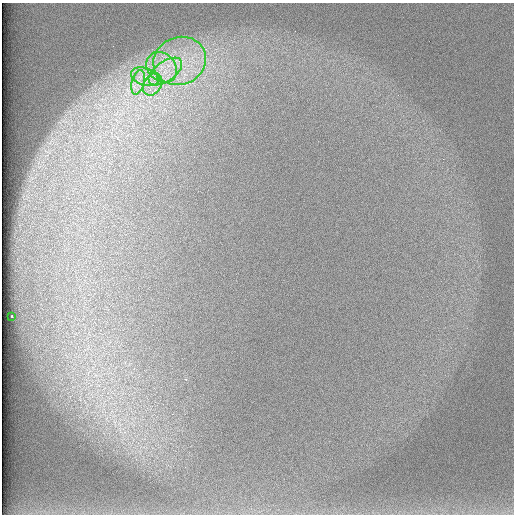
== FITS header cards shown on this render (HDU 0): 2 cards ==
NAXIS1  =                  512 /
NAXIS2  =                  512 /

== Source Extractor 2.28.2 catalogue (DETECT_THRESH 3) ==
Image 512 x 512 px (HDU 0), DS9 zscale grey, 1 PNG px = 1 image px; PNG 516 x 516 px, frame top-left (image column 1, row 512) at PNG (2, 3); each listed source drawn as its Kron ellipse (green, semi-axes under 4 px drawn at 4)
Background 98.3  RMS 2.9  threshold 8.67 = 3 sigma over >= 5 px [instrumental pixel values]
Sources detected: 7; all 7 listed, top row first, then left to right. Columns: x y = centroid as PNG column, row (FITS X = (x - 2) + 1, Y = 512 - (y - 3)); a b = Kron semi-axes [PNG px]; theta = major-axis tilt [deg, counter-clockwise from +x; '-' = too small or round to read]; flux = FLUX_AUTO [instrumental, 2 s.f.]
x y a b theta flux
180 61 27 24 22 12000
162 67 17 13 -47 5100
165 72 19 10 36 4400
145 77 14 8 -20 2600
138 82 12 6 75 1500
152 84 12 9 59 2100
12 316 3 2 - 1600